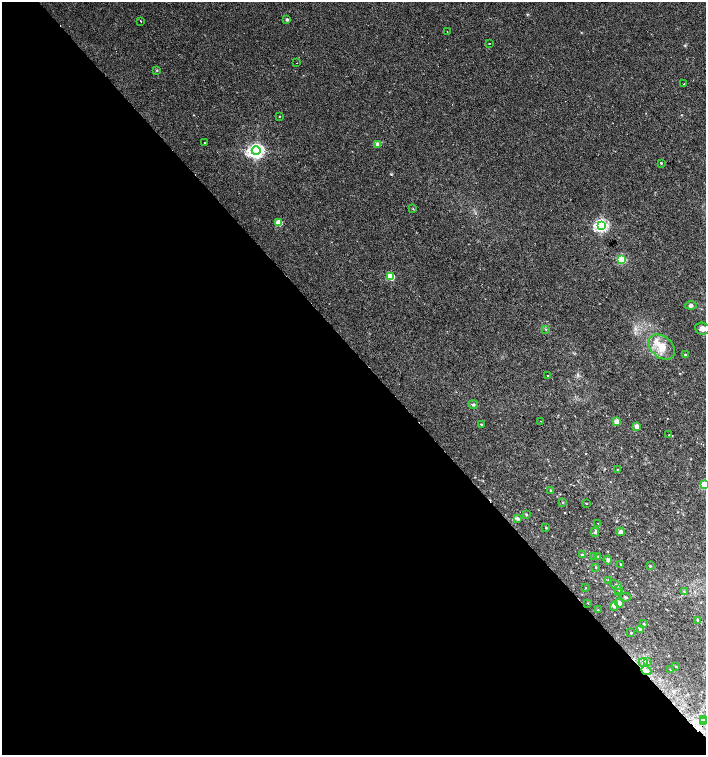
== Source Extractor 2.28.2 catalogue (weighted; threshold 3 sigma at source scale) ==
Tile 9 of 4 x 4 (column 1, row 3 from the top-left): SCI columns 181-1588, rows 1541-3046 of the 6060 x 6084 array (HDU 1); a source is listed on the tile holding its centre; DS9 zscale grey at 2 x 2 block average (1 PNG px = mean of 2 x 2 image px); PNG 708 x 757 px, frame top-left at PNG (2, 2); each listed source drawn as its Kron ellipse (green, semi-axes under 4 px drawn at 4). Shown black and unused: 54% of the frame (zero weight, under 2 of 3 exposures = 2% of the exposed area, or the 3 px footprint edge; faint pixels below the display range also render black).
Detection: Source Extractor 2.28.2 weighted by HDU 2 'WHT'; one run over the whole footprint, this tile lists its part. Background 0.00358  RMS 0.0025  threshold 0.0114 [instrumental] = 3 sigma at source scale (4.5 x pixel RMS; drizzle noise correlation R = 1.50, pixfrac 1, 0.0396/0.0396 arcsec/px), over >= 5 px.
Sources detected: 70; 1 inside a brighter listed object's ellipse — not listed separately; the other 69 listed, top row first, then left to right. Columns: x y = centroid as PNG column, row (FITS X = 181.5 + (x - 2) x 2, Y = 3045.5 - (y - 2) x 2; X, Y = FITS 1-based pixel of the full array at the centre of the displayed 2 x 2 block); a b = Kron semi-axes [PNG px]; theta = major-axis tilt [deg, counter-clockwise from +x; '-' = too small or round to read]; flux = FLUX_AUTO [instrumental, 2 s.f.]
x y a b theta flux
287 20 2 2 - 1.2
141 21 2 2 - 0.47
447 32 2 2 - 0.3
489 43 2 2 - 0.31
297 63 2 2 - 0.93
157 70 2 2 - 0.35
684 84 2 2 - 0.96
279 116 2 2 - 0.29
205 142 2 2 - 0.45
378 144 3 3 - 3.8
256 151 4 4 - 180
661 163 3 3 - 0.45
413 209 3 2 - 0.35
279 223 3 3 - 14
602 225 4 4 - 120
622 259 3 3 - 38
391 276 4 3 - 25
691 305 5 4 - 1.1
546 329 3 2 - 0.3
702 329 7 6 - 2.4
662 347 15 10 -41 9.2
685 355 2 2 - 0.69
547 376 2 2 - 0.41
473 404 5 3 - 0.83
541 421 2 2 - 0.59
617 421 3 3 - 9.4
481 425 3 3 - 0.42
637 426 3 2 - 5.1
669 435 2 2 - 0.26
618 470 2 2 - 0.8
704 485 3 3 - 24
550 491 3 2 - 0.39
562 502 3 2 - 0.3
586 503 2 2 - 0.3
527 515 3 2 - 0.39
518 519 4 3 - 0.99
598 523 3 2 - 0.23
546 528 2 2 - 0.45
595 532 4 4 - 1.1
620 532 4 4 - 1.5
582 555 4 3 - 0.83
593 556 3 2 - 0.49
598 557 3 2 - 0.38
608 560 4 3 - 1.4
621 565 3 2 - 0.39
650 566 3 2 - 0.53
596 567 3 2 - 0.37
608 581 3 2 - 0.48
616 585 6 3 -23 1.2
586 588 2 2 - 0.21
619 590 3 3 - 0.78
684 592 3 3 - 0.45
618 593 3 2 - 0.26
626 597 5 2 - 0.56
588 603 3 2 - 0.2
620 603 4 3 - 2.3
614 606 5 3 - 1
598 610 3 2 - 0.36
697 620 3 3 - 0.47
644 624 3 2 - 0.45
640 629 4 3 - 0.61
631 633 3 2 - 0.39
643 662 4 3 - 0.93
647 662 4 3 - 0.63
676 666 2 2 - 0.25
646 670 5 4 - 1.9
670 670 2 2 - 0.41
704 719 3 2 - 1.1
704 722 3 2 - 0.91
Overlapping masked pixels (flux is a lower limit): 1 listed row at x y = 646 670
Isophote crosses this tile's border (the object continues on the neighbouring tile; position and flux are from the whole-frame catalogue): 1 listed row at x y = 704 485
Diffuse or blended objects may show on this block-average render without a row.